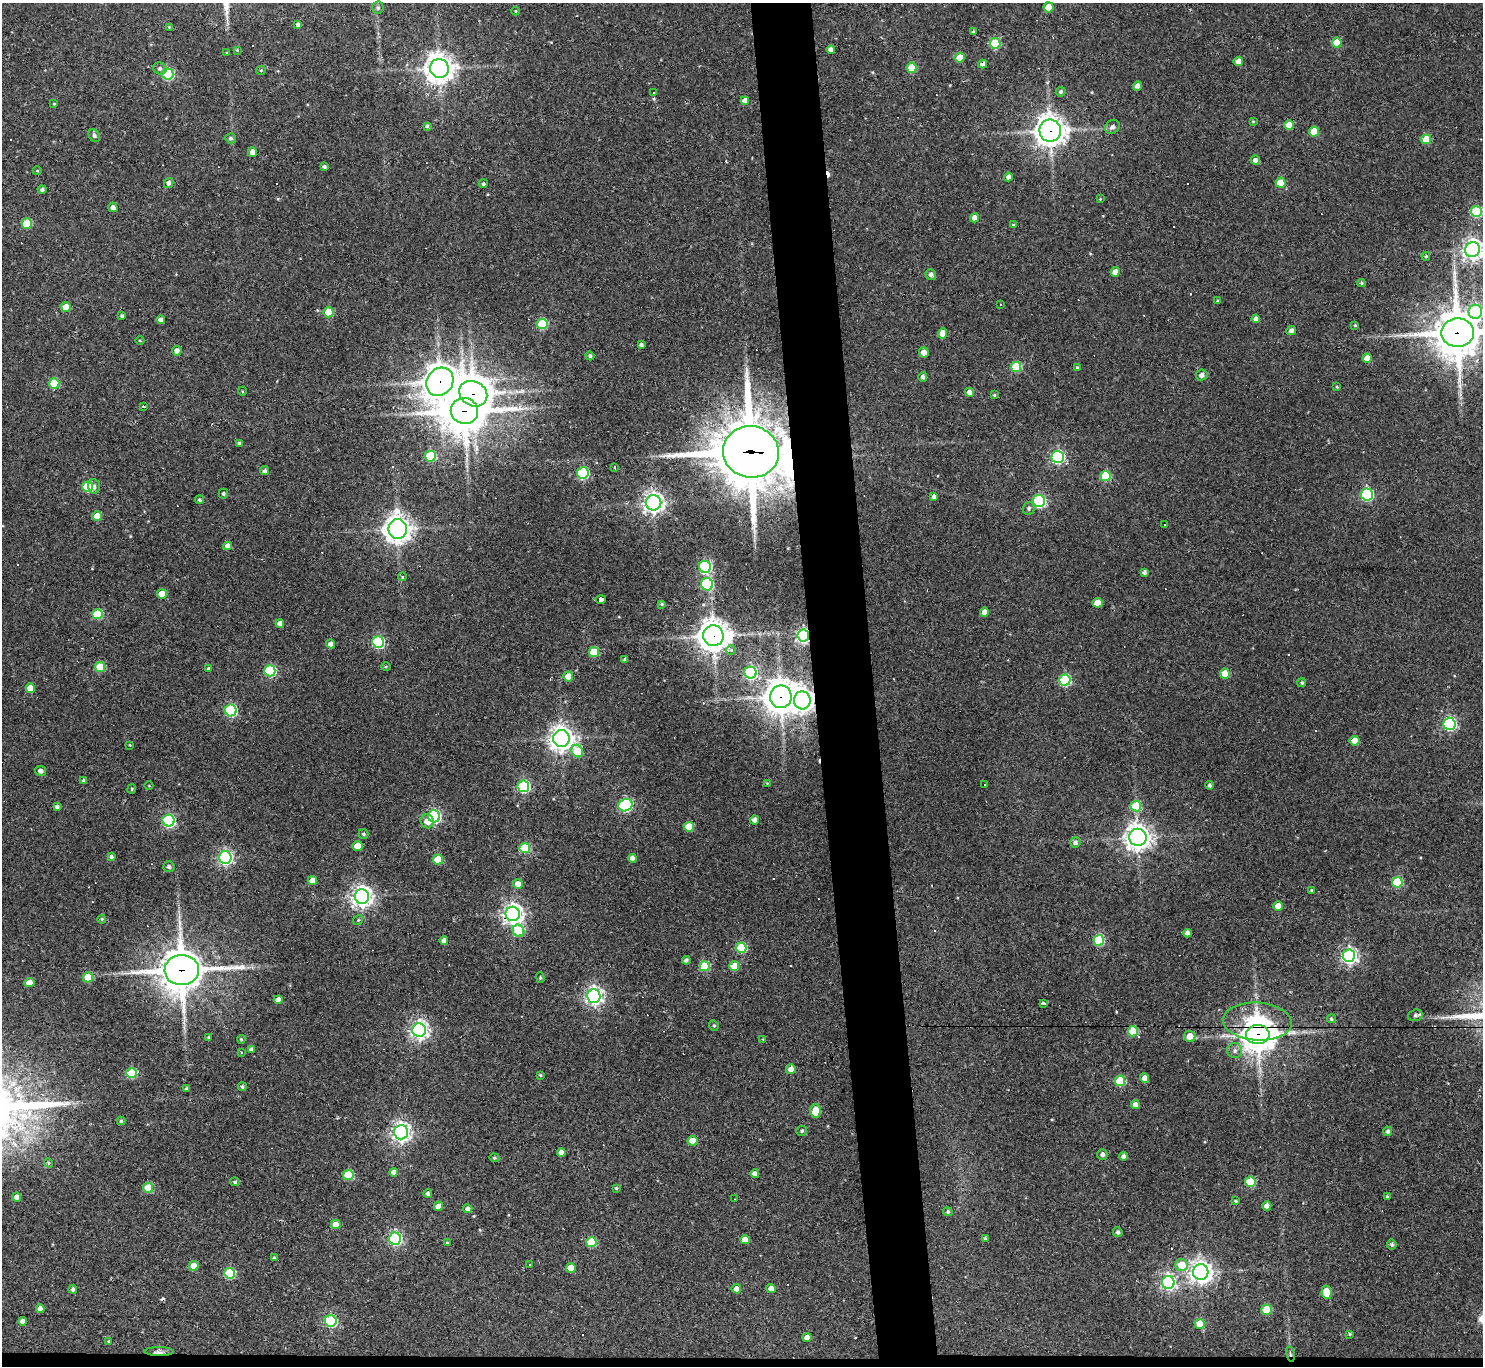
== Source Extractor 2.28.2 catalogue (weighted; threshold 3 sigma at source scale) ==
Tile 8 of 3 x 3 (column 2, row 3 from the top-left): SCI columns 1482-2962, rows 203-1566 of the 4443 x 4419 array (HDU 1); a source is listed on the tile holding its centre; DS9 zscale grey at full resolution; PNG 1485 x 1368 px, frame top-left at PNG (2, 3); each listed source drawn as its Kron ellipse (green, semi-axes under 4 px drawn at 4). Shown black and unused: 5% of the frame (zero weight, under 2 of 3 exposures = <1% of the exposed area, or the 3 px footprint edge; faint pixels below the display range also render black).
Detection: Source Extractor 2.28.2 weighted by HDU 2 'WHT'; one run over the whole footprint, this tile lists its part. Background 0.18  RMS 0.0085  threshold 0.0381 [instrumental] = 3 sigma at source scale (4.5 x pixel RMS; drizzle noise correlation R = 1.50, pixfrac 1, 0.05/0.05 arcsec/px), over >= 5 px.
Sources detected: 300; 26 cosmic-ray / hot-pixel residue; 1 long thin detection or spike segment (spike, bleed or trail) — neither listed nor drawn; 1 inside a brighter listed object's ellipse — not listed separately; the other 272 listed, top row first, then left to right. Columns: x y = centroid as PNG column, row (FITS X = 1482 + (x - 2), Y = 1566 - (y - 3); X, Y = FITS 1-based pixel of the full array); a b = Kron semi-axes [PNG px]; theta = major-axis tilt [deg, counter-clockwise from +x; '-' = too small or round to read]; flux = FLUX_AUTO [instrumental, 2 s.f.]
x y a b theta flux
1049 7 5 5 - 18
378 8 6 6 - 1.8
515 11 4 3 - 0.63
298 25 4 4 - 2.6
169 27 3 3 - 0.66
973 32 4 3 - 1.5
1337 42 5 5 - 16
995 43 5 5 - 44
237 50 4 4 - 0.7
831 50 4 4 - 4.9
227 53 3 3 - 0.77
960 58 5 5 - 15
1238 61 5 4 - 5.9
983 64 4 4 - 4.5
160 68 7 6 - 2.6
439 68 9 9 - 960
912 68 5 5 - 24
261 70 5 4 - 0.93
168 74 6 5 - 72
1137 86 5 4 - 3.5
654 92 3 3 - 2.5
1061 92 5 4 - 1.6
745 101 4 4 - 6.9
54 104 4 3 - 0.67
1253 121 4 3 - 0.76
1289 125 5 5 - 14
427 126 4 4 - 1.4
1112 127 8 6 36 3.1
1050 131 11 11 - 910
1314 132 5 5 - 18
94 135 7 5 -61 2.4
230 138 5 5 - 1.8
1426 139 5 5 - 18
252 152 5 4 - 6.8
1255 160 5 4 - 3.5
324 167 4 4 - 1.9
37 171 4 3 - 0.63
1008 177 4 4 - 3.5
169 183 5 4 - 2.7
1281 183 5 5 - 18
483 184 4 4 - 1.4
42 190 4 4 - 1.9
1100 199 3 3 - 0.57
113 207 5 4 - 3.7
1476 211 5 5 - 62
974 218 4 4 - 4.1
27 224 5 5 - 30
1013 225 4 3 - 0.96
1472 249 7 7 - 520
1426 256 4 4 - 1.3
1115 272 4 4 - 6.9
931 274 5 5 - 3
1361 283 4 4 - 1.2
1218 301 4 4 - 1.2
1000 305 3 3 - 2
66 307 5 5 - 19
329 312 5 5 - 24
1475 312 7 7 - 150
122 316 4 3 - 1.5
1256 319 4 4 - 6.4
161 320 4 4 - 4.2
542 324 5 5 - 45
1355 325 3 3 - 0.74
1291 330 5 4 - 3.1
942 333 5 4 - 11
1458 333 16 14 1 3200
140 341 4 3 - 0.67
641 345 4 3 - 2.1
177 351 5 4 - 3.9
924 352 5 5 - 6.8
590 356 4 4 - 1.6
1367 358 5 4 - 10
1016 367 5 5 - 46
1077 368 3 3 - 1.2
1202 375 6 5 - 4
923 377 4 4 - 2.6
440 382 15 13 53 1400
54 383 5 5 - 35
1337 387 4 3 - 0.79
242 391 4 3 - 0.71
969 392 4 4 - 4.7
473 394 14 12 -30 1200
994 395 4 3 - 1.1
144 407 3 3 - 1.8
464 411 14 13 - 2300
239 443 3 3 - 1.3
751 452 28 26 -12 5700
430 456 5 5 - 53
1058 457 6 6 - 140
615 467 3 3 - 7.3
265 471 4 4 - 2.2
583 473 6 5 - 84
1106 476 5 5 - 40
94 486 7 6 - 3
87 487 5 5 - 46
223 494 5 4 - 1.5
1367 494 6 6 - 110
934 496 4 4 - 2.8
199 500 4 4 - 1.5
1039 501 6 6 - 120
653 503 8 7 - 440
1029 508 6 6 - 2
97 516 5 4 - 14
1164 525 3 2 - 1.6
398 529 10 9 - 820
228 546 4 4 - 4.6
705 567 6 6 - 120
1144 572 4 4 - 2.6
402 577 4 4 - 1.8
707 584 6 6 - 89
162 594 5 4 - 11
601 599 5 4 - 41
1097 603 5 5 - 16
662 604 4 3 - 1.1
984 612 4 4 - 6
97 614 5 5 - 38
280 624 4 4 - 5.9
803 635 6 6 - 220
713 636 10 10 - 1200
378 642 6 5 - 96
331 644 4 4 - 3.9
731 650 4 4 - 2.2
594 652 5 5 - 33
625 660 4 3 - 2.2
100 667 5 5 - 32
386 667 5 3 - 0.81
208 669 4 4 - 1.6
270 671 5 5 - 79
750 673 6 6 - 140
1225 674 5 5 - 19
568 677 5 5 - 15
1065 680 5 5 - 78
1302 683 4 4 - 1.3
30 688 5 4 - 16
781 697 11 10 - 1300
802 700 9 8 - 620
231 710 6 6 - 100
1449 724 6 6 - 130
561 739 8 8 - 640
1355 741 5 4 - 13
130 745 3 3 - 0.72
577 751 6 5 - 27
40 771 5 5 - 3.5
84 780 4 3 - 1.7
767 783 3 3 - 0.7
984 785 3 3 - 4.2
1210 785 4 4 - 2
149 786 4 3 - 0.56
523 786 6 5 - 100
132 789 5 3 - 0.79
625 805 7 6 - 130
1136 806 5 5 - 37
57 807 4 3 - 2.2
434 816 6 6 - 130
754 820 4 4 - 3.9
169 821 6 6 - 120
427 821 7 6 - 6.3
689 827 5 5 - 23
363 834 5 5 - 1.5
1138 837 9 8 - 780
1075 843 5 5 - 2.7
357 846 5 4 - 10
525 848 5 5 - 46
111 857 4 3 - 2.1
225 857 6 6 - 200
632 858 4 4 - 4.3
438 860 5 5 - 27
169 867 6 5 - 2.3
312 880 4 4 - 9.7
1397 882 5 5 - 53
518 884 5 5 - 6.1
1311 890 3 3 - 0.91
362 896 7 7 - 530
1278 906 5 4 - 13
513 914 7 7 - 500
102 919 4 4 - 1.4
358 920 5 4 - 1.1
518 931 6 5 - 36
1187 933 4 4 - 4.1
1099 940 5 5 - 59
444 941 4 4 - 4.7
741 948 5 5 - 49
1349 956 6 6 - 300
686 960 4 4 - 2.3
705 966 5 5 - 44
734 966 5 5 - 22
182 970 17 15 5 2200
88 977 5 5 - 23
540 978 5 4 - 1.1
29 983 5 4 - 8.4
594 996 7 6 - 340
278 1000 4 4 - 5
1043 1004 4 3 - 14
1415 1015 7 5 19 2.2
1331 1019 4 4 - 1.5
1257 1021 34 19 -4 67
714 1025 5 4 - 1.2
419 1030 7 7 - 340
1133 1031 5 5 - 32
1258 1035 12 9 1 1400
1190 1036 6 5 - 9.9
209 1037 3 3 - 1
241 1039 4 4 - 0.98
763 1039 3 3 - 0.58
251 1050 4 3 - 2.7
1235 1050 7 7 - 3.2
241 1053 3 2 - 0.87
791 1069 5 4 - 5.8
132 1073 5 5 - 40
540 1075 3 3 - 0.94
1145 1078 5 4 - 6.6
1120 1081 5 5 - 47
242 1087 4 4 - 1.8
186 1089 4 4 - 1.6
1135 1104 4 4 - 5.9
815 1111 7 5 87 15
121 1121 4 4 - 1.5
802 1131 5 5 - 1.6
1388 1131 5 4 - 2
401 1132 7 7 - 410
693 1141 5 5 - 18
561 1152 4 4 - 5.1
1102 1155 5 5 - 2.8
1124 1156 4 4 - 3.1
494 1158 5 4 - 1
48 1163 5 4 - 1.2
394 1172 4 4 - 5.1
755 1174 4 4 - 4.5
348 1175 5 5 - 42
235 1182 4 4 - 1.3
1250 1182 5 5 - 40
148 1188 5 5 - 24
616 1188 3 3 - 0.96
428 1194 4 4 - 2.6
17 1197 4 4 - 4
1387 1197 4 3 - 1.1
735 1199 3 2 - 0.52
1235 1201 4 3 - 0.96
438 1206 4 4 - 9
1267 1206 4 4 - 5
468 1209 4 4 - 3.2
948 1212 5 4 - 1.6
336 1224 5 4 - 11
1118 1232 5 4 - 2.2
985 1238 4 4 - 1.6
395 1239 6 6 - 150
745 1240 5 4 - 9.3
591 1242 5 5 - 39
447 1243 3 3 - 0.85
1392 1245 5 5 - 2.1
274 1258 3 3 - 1.2
530 1264 3 2 - 0.88
1182 1265 6 6 - 19
194 1266 5 5 - 9.9
571 1268 5 4 - 11
1201 1272 8 7 - 570
229 1273 5 5 - 57
1168 1283 6 6 - 200
73 1289 4 4 - 2.2
736 1289 5 4 - 5.2
771 1289 5 4 - 6.1
1326 1292 7 5 -79 19
40 1309 4 4 - 5.4
1266 1310 5 5 - 32
22 1321 4 4 - 4.2
331 1321 6 6 - 93
1200 1324 5 5 - 22
1350 1334 4 3 - 1.2
807 1338 4 4 - 6.6
108 1342 3 3 - 1.1
159 1352 14 4 -1 4.4
1290 1354 8 3 -77 1.5
Overlapping masked pixels (flux is a lower limit): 18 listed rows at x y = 983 64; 1050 131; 1458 333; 440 382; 473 394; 464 411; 751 452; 601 599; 803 635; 713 636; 781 697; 802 700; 513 914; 182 970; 1257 1021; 1258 1035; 159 1352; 1290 1354
Isophote crosses this tile's border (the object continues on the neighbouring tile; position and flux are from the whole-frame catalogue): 3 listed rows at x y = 1472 249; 1475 312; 1458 333